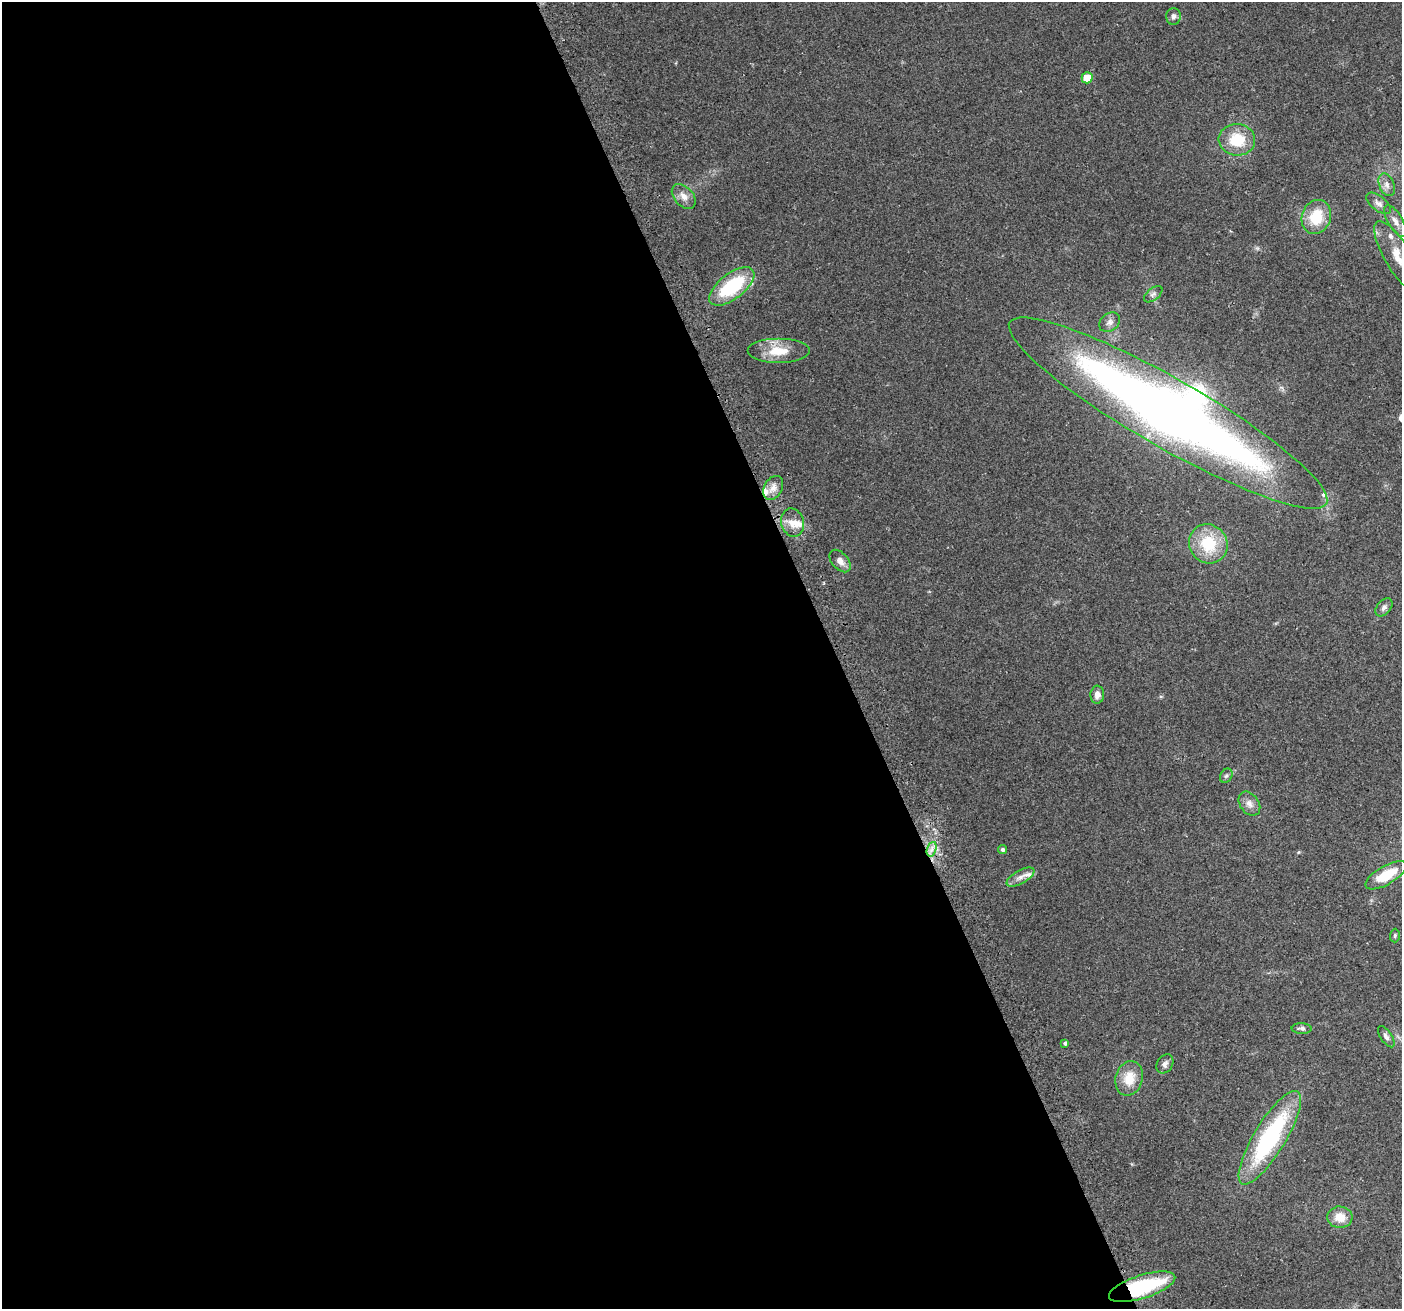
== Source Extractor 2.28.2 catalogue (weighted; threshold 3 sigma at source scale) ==
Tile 9 of 4 x 4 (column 1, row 3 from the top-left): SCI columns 30-1429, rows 1405-2711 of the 5661 x 5476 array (HDU 1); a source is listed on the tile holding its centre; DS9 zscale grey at full resolution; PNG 1404 x 1311 px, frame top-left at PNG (2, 2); each listed source drawn as its Kron ellipse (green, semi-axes under 4 px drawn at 4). Shown black and unused: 60% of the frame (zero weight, under 2 of 3 exposures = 2% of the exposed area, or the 3 px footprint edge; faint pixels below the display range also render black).
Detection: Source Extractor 2.28.2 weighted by HDU 2 'WHT'; one run over the whole footprint, this tile lists its part. Background 0.0747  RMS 0.0095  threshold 0.0427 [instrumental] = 3 sigma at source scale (4.5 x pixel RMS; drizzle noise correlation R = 1.50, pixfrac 1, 0.0396/0.0396 arcsec/px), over >= 5 px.
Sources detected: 41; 1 inside a brighter object's white glare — neither listed nor drawn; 5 inside a brighter listed object's ellipse — not listed separately; the other 35 listed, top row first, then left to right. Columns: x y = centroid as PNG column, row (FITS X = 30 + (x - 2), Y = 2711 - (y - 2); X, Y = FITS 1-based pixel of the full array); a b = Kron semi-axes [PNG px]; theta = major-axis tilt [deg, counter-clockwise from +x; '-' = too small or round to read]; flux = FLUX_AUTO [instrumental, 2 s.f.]
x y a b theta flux
1173 17 8 7 - 3.3
1087 78 5 5 - 15
1237 140 18 16 -5 29
1387 185 12 7 -68 4.8
684 196 14 9 -48 7.3
1379 203 14 7 -39 4.8
1316 217 17 14 69 29
1395 221 18 7 -60 6.2
1398 257 41 13 -59 23
732 286 27 12 38 61
1153 294 11 6 39 2.9
1110 322 11 8 39 4.4
778 351 31 12 0 22
1168 413 182 34 -30 910
773 488 13 9 60 7
792 523 14 11 -75 10
1208 544 20 18 -53 39
840 561 13 8 -49 6.5
1384 607 10 6 50 3.7
1097 695 9 6 86 5.2
1226 776 7 6 - 2.1
1249 804 13 9 -54 6.2
932 849 7 4 71 4
1003 850 4 4 - 2.2
1386 875 23 9 30 31
1021 877 15 6 29 5.7
1395 936 7 5 88 1.5
1302 1028 10 5 -2 2.6
1386 1037 12 5 -56 3.7
1065 1043 4 3 - 1.7
1165 1064 10 7 57 4
1129 1078 17 13 75 18
1270 1138 54 16 59 120
1340 1217 12 10 -5 13
1142 1287 34 11 18 90
Overlapping masked pixels (flux is a lower limit): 1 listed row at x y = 1142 1287
Isophote crosses this tile's border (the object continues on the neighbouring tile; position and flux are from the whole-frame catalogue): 1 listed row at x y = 1398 257